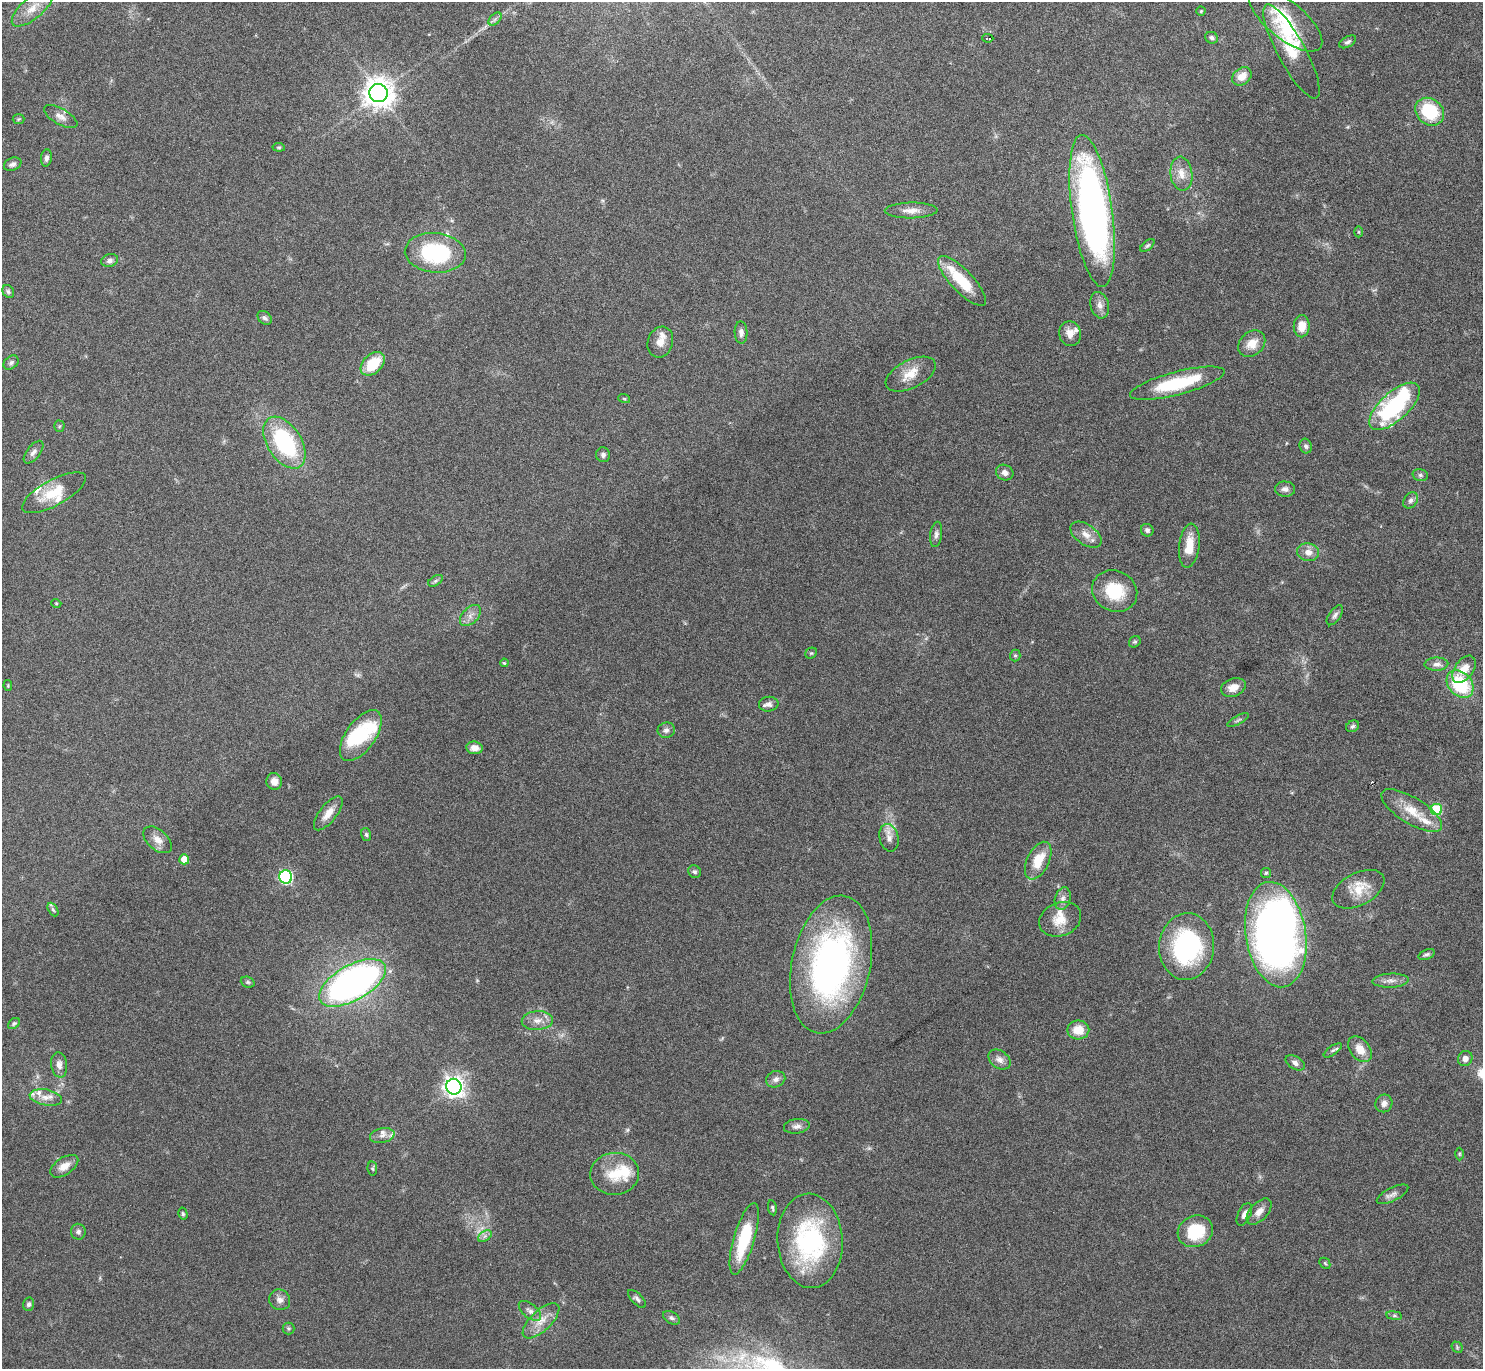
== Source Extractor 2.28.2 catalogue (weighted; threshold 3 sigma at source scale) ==
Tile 10 of 4 x 4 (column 2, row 3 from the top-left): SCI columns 1482-2962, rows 1526-2892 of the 5928 x 5923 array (HDU 1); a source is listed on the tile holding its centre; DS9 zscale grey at full resolution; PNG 1485 x 1371 px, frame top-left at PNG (2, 2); each listed source drawn as its Kron ellipse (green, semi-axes under 4 px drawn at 4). Shown black and unused: <1% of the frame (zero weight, under 4 of 8 exposures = <1% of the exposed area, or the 3 px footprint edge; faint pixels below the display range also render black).
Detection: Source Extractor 2.28.2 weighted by HDU 2 'WHT'; one run over the whole footprint, this tile lists its part. Background 0.0656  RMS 0.005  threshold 0.0205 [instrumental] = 3 sigma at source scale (4.09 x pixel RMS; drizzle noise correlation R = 1.36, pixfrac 0.8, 0.05/0.05 arcsec/px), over >= 5 px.
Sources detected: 155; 4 inside a brighter object's white glare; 1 cosmic-ray / hot-pixel residue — neither listed nor drawn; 15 inside a brighter listed object's ellipse — not listed separately; the other 135 listed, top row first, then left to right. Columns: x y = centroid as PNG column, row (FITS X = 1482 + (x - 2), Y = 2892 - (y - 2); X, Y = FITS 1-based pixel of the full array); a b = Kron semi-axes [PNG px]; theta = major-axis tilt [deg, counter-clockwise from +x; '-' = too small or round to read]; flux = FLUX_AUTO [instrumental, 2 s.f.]
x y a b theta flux
32 8 25 10 40 7.2
1201 11 4 4 - 0.56
495 19 8 4 45 1.2
1286 20 45 18 -39 20
988 38 5 3 - 4.8
1212 38 6 5 - 1.4
1348 42 9 5 29 1.3
1291 51 53 14 -61 13
1242 76 11 8 37 5
378 93 9 9 - 670
1430 112 15 12 -40 24
61 117 19 8 -30 3
18 119 6 5 - 0.61
279 147 6 4 -6 0.63
46 158 8 5 84 1.6
13 164 9 6 23 1.6
1181 174 17 11 -83 5.6
911 210 26 8 1 4.4
1092 211 77 20 -82 230
1358 232 5 3 - 0.48
1147 245 8 4 40 0.88
435 253 30 19 -5 41
110 260 9 6 17 1.6
962 281 33 11 -46 17
8 291 7 5 -58 0.89
1100 305 13 9 -74 3.2
265 318 8 6 -42 1.5
1302 326 11 8 89 6.2
741 332 11 6 -89 2
1070 334 12 11 - 4.2
660 342 16 12 71 4.4
1252 343 15 11 43 6.6
11 363 8 6 39 1.3
373 364 14 9 43 14
911 374 27 14 27 8.8
1177 383 49 11 15 29
624 398 6 3 -20 0.49
1395 406 31 14 42 52
59 426 5 5 - 0.62
284 443 29 17 -57 49
1306 446 7 6 - 1.3
33 452 13 6 52 2.1
603 455 7 7 - 1.5
1005 473 9 7 -27 2.2
1420 475 8 6 -15 1.1
1285 489 10 7 -4 2.1
54 493 35 13 28 14
1411 500 9 6 57 1.7
1147 530 6 6 - 1.4
936 534 13 6 83 1.7
1086 535 17 10 -35 4.5
1189 546 22 10 83 9.3
1308 552 11 9 -10 3.8
435 581 8 5 31 0.95
1115 591 23 20 -26 19
56 603 5 3 - 0.42
470 615 13 7 45 2.9
1335 615 11 6 55 1.6
1135 642 6 5 - 0.75
811 653 6 5 - 0.73
1015 655 6 5 - 0.76
504 663 4 3 - 0.46
1436 664 12 6 1 2.4
1464 669 15 9 54 6.2
1460 684 15 11 -49 30
8 686 5 4 - 0.49
1233 687 13 9 21 4.4
769 704 9 7 6 2.2
1238 720 12 3 28 0.82
1353 726 7 5 31 0.98
666 730 8 8 - 1.8
361 736 29 14 54 21
474 748 8 6 -8 3.6
274 781 8 8 - 3.5
1437 810 6 5 - 26
1412 811 35 13 -32 12
328 813 20 8 52 5.3
366 834 6 5 - 0.81
889 838 14 9 -76 3.7
158 840 17 10 -40 4.1
184 859 5 5 - 7.5
1038 861 20 11 63 12
695 872 7 6 - 1
1266 873 5 5 - 0.72
286 877 6 6 - 80
1358 889 28 16 28 11
1063 899 11 7 73 2.5
53 910 7 4 -62 0.88
1060 919 22 16 22 9
1276 935 53 30 -81 270
1187 946 33 27 85 58
1427 954 9 5 19 1.2
831 965 70 39 78 160
1391 981 18 7 3 3
248 982 7 5 -21 0.87
352 983 37 17 29 200
537 1020 15 9 4 4.4
14 1024 7 4 39 0.81
1078 1030 11 9 1 8.3
1360 1049 14 10 -52 6.3
1333 1050 10 4 35 1.1
1465 1059 8 7 - 2.4
999 1060 12 8 -36 2.9
1295 1063 10 6 -32 1.9
59 1065 13 8 -82 3
776 1079 10 8 21 2.2
454 1087 8 7 - 290
46 1097 16 8 -10 3.9
1384 1103 9 8 - 2.5
797 1126 13 7 8 2.2
382 1136 12 7 13 2.4
1459 1154 6 4 89 0.64
64 1166 16 8 34 4.4
372 1168 7 4 -83 0.78
615 1174 24 21 6 14
1393 1194 17 6 27 2.3
772 1208 7 4 -79 0.79
1259 1212 16 8 47 4
183 1214 6 4 -75 0.72
1244 1214 12 6 65 2.6
1195 1231 18 15 24 19
78 1232 8 7 - 1.6
485 1236 7 5 35 1.3
744 1239 37 10 74 25
810 1241 47 32 -86 63
1325 1263 6 5 - 0.69
637 1299 11 5 -45 1.4
280 1300 11 10 - 2.5
29 1304 7 5 76 1.2
530 1311 13 7 -39 2.4
1394 1316 8 4 -8 0.85
671 1318 9 5 -33 1.3
541 1321 23 10 43 6.6
288 1329 6 6 - 0.79
1457 1347 6 5 - 0.76